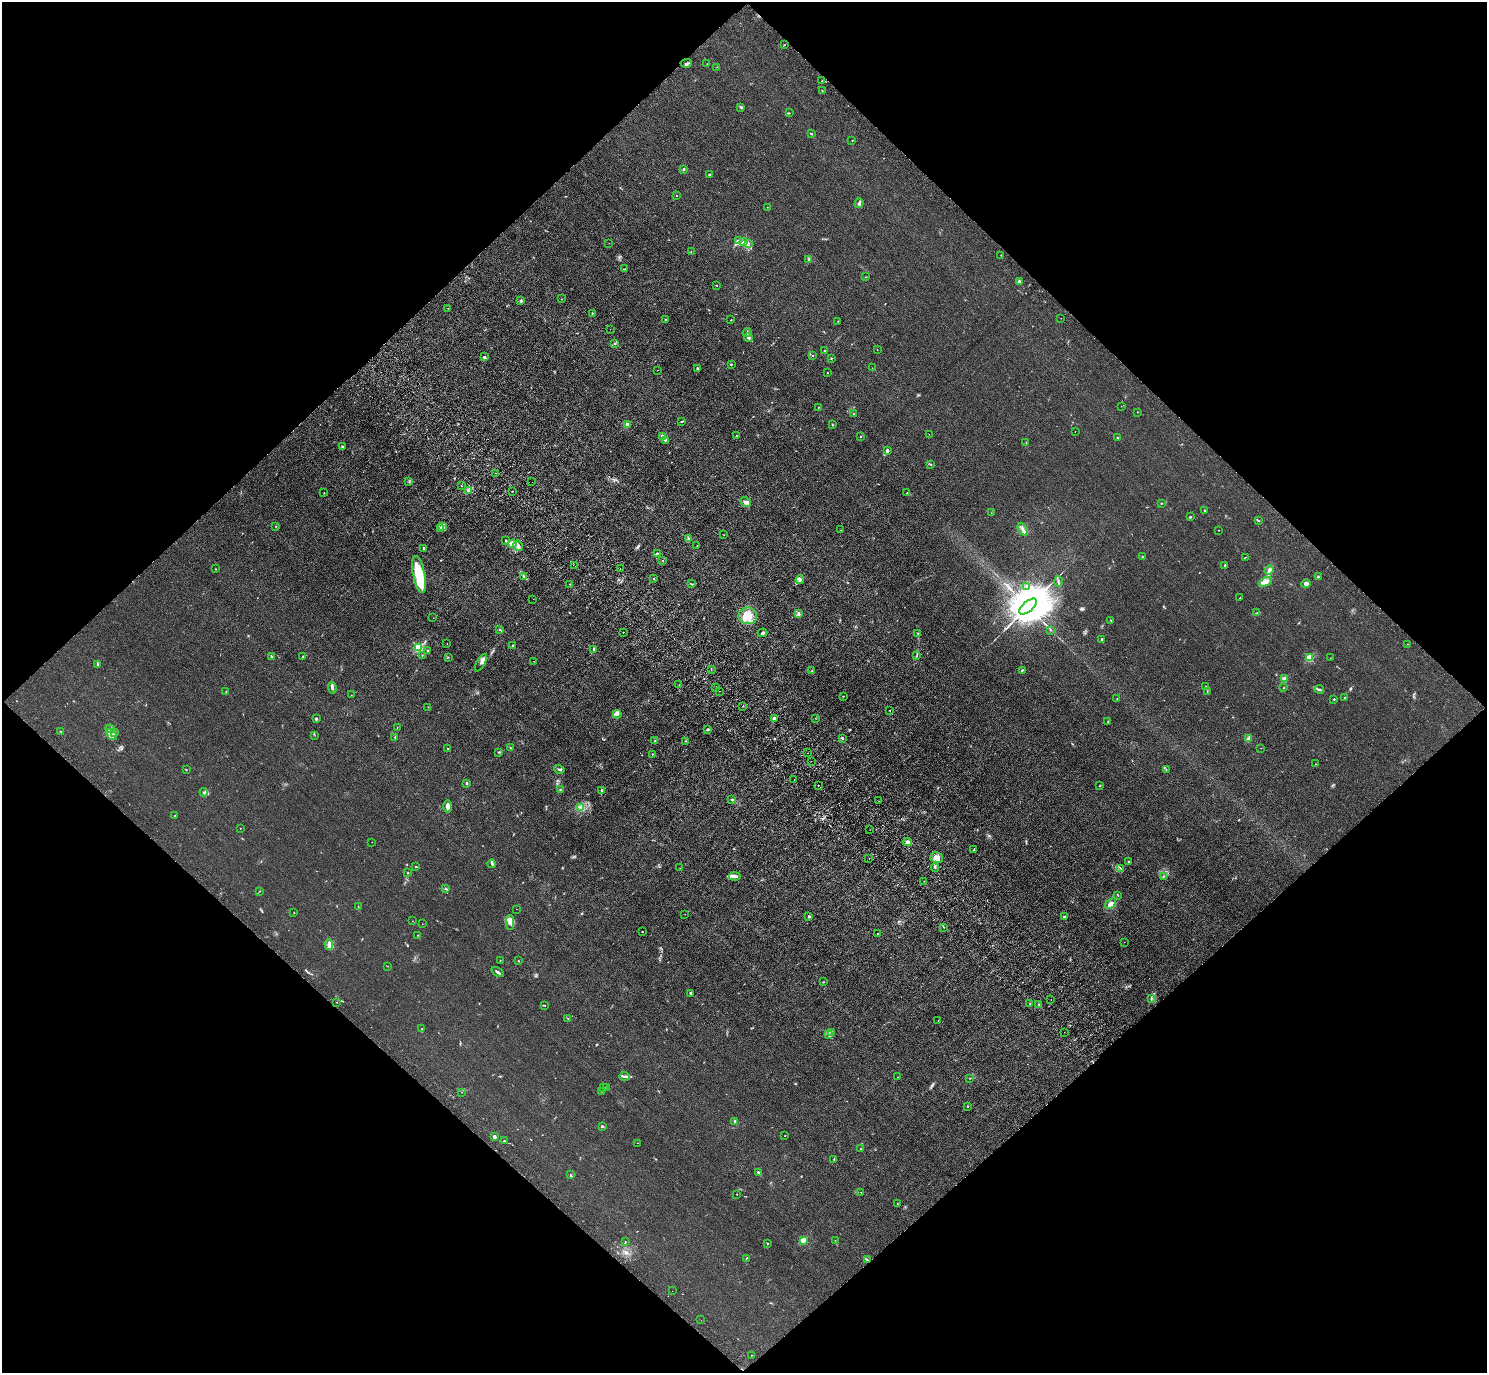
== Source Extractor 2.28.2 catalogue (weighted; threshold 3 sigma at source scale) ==
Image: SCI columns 91-6029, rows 388-5871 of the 6120 x 6120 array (HDU 1 of 3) = the unmasked area's bounding box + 8 px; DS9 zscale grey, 4 x 4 block average (1 PNG px = mean of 4 x 4 image px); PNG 1489 x 1375 px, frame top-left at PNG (2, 2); each listed source drawn as its Kron ellipse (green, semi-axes under 4 px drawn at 4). Shown black and unused: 50% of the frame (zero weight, under 3 of 4 exposures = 6% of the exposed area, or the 3 px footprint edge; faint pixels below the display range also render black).
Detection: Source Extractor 2.28.2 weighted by HDU 2 'WHT'. Background 0.0132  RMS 0.0053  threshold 0.024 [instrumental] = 3 sigma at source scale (4.5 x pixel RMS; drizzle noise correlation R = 1.50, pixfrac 1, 0.05/0.05 arcsec/px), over >= 5 px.
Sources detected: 328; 4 too faint to see at this stretch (4 x 4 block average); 2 cosmic-ray / hot-pixel residue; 4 long thin detections or spike segments (spike, bleed or trail) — neither listed nor drawn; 10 coinciding with a brighter row at this scale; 20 inside a brighter listed object's ellipse — not listed separately; the other 288 listed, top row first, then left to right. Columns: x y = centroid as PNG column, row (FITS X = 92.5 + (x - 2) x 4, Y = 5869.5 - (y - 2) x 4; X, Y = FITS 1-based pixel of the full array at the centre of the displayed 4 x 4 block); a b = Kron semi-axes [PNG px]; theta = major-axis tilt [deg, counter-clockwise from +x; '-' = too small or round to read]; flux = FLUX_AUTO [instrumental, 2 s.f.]
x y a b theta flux
784 45 2 2 - 1.1
686 63 5 2 - 4.9
707 64 2 2 - 1.2
717 67 2 2 - 0.95
822 81 2 2 - 1.1
822 91 2 2 - 1.1
741 107 2 2 - 1.7
789 113 2 2 - 1.7
811 134 2 2 - 3.3
852 140 2 2 - 0.83
684 169 2 2 - 9.3
710 175 3 2 - 3.3
676 195 2 2 - 1
859 203 5 2 - 7.3
767 207 2 2 - 0.75
739 241 3 3 - 4.1
743 242 3 2 - 2.4
609 243 2 2 - 0.41
748 243 2 2 - 1.7
691 251 2 2 - 0.83
1001 255 2 2 - 0.95
808 259 2 2 - 2.5
624 269 3 2 - 1.6
865 277 2 2 - 1
1019 281 3 2 - 6
717 285 2 2 - 1.2
562 299 2 2 - 1.3
521 300 3 2 - 3.2
448 308 2 2 - 1.2
592 313 2 2 - 3.2
1061 318 2 2 - 0.73
665 320 3 2 - 2.9
731 320 2 2 - 1.5
838 321 2 2 - 0.96
610 329 2 2 - 0.64
747 333 4 2 - 3
748 338 4 3 - 6.6
614 344 3 2 - 1.4
877 349 2 2 - 0.74
824 350 2 2 - 2
813 356 2 2 - 5.1
485 357 4 2 - 4.6
831 358 2 2 - 1.4
731 364 2 2 - 4
698 368 3 2 - 3
872 368 2 2 - 0.65
658 370 2 2 - 0.69
827 373 2 2 - 1.3
1121 406 2 2 - 0.51
819 407 2 2 - 0.89
1137 412 2 2 - 0.74
854 414 2 2 - 1
682 421 2 2 - 2
627 424 2 2 - 60
832 424 3 2 - 2.3
1075 431 2 2 - 0.8
929 434 2 2 - 0.52
736 435 2 2 - 1.1
663 436 4 2 - 12
861 437 2 2 - 3.3
1117 437 2 2 - 1.5
665 440 4 2 - 3.4
1026 442 2 2 - 1.3
342 446 2 2 - 2.2
887 451 3 3 - 5.6
930 464 2 2 - 1.5
496 473 2 2 - 1.1
409 482 2 2 - 1.1
532 482 2 2 - 0.79
462 486 2 2 - 1.4
468 491 2 2 - 2.4
512 491 2 2 - 1.4
324 493 2 2 - 1.2
907 493 2 2 - 3.4
746 502 6 3 -32 10
1161 503 2 2 - 1.6
1204 511 2 2 - 4.1
991 513 2 2 - 0.58
1190 517 2 2 - 3.3
1258 520 3 2 - 2.3
276 526 2 2 - 1.2
443 527 3 2 - 3.5
441 528 3 2 - 3.6
1023 529 7 2 -60 9.5
841 530 2 2 - 0.72
1219 530 2 2 - 1.4
724 535 2 2 - 0.72
688 539 4 2 - 6.1
505 540 2 2 - 2
513 543 3 3 - 6.3
518 546 5 3 - 11
697 546 2 2 - 2
424 548 2 2 - 20
657 553 3 2 - 2.8
1142 557 2 2 - 0.89
1245 557 3 2 - 1.3
663 560 2 2 - 0.94
1225 565 3 2 - 2.3
575 566 2 2 - 1.3
620 568 2 2 - 0.76
216 569 2 2 - 1.1
1269 570 5 3 - 8.3
419 574 19 6 -79 130
524 577 3 2 - 2.6
1318 577 2 2 - 5.8
653 579 2 2 - 1.1
800 580 4 2 - 9.8
1058 581 5 2 - 5.1
1265 582 7 4 23 15
570 584 2 2 - 1.4
692 584 3 2 - 1.7
1306 584 5 3 - 14
1027 587 3 2 - 3.4
1240 598 2 2 - 2.2
533 599 2 2 - 3.4
1028 607 10 5 41 27000
1257 613 3 2 - 2.4
799 614 3 2 - 6
748 616 9 8 - 40
433 618 2 2 - 0.83
1111 620 3 2 - 2.2
500 630 2 2 - 1.6
1051 630 2 2 - 1.3
623 632 2 2 - 3.7
762 633 5 2 - 4.9
918 634 3 2 - 2.2
1102 639 2 2 - 13
447 644 2 2 - 0.9
1408 644 2 2 - 1.1
512 646 2 2 - 3
419 648 2 2 - 260
593 649 4 2 - 3.1
428 651 2 2 - 8.4
422 655 2 2 - 1
917 655 2 2 - 1
272 657 2 2 - 2.3
303 657 3 2 - 2.9
448 657 2 2 - 1.2
1309 658 2 2 - 150
1330 658 2 2 - 0.63
534 661 2 2 - 0.81
481 663 9 2 61 8.3
97 664 3 2 - 3.3
711 669 2 2 - 1.6
1022 670 2 2 - 3.4
811 671 2 2 - 1.5
1284 679 2 2 - 83
679 685 2 2 - 0.98
1206 686 2 2 - 1.3
332 688 6 3 -84 6.4
715 688 2 2 - 0.63
1284 688 2 2 - 1.4
1319 689 5 2 - 5.5
720 691 2 2 - 1
226 692 2 2 - 1.1
1207 692 2 2 - 1.4
351 695 2 2 - 0.51
843 696 3 2 - 1.1
1345 697 2 2 - 2.4
1117 698 2 2 - 0.89
1334 700 3 2 - 1.9
743 706 2 2 - 0.78
428 707 2 2 - 0.84
890 710 2 2 - 1.2
617 714 4 2 - 6
774 718 3 3 - 5.4
815 718 2 2 - 0.75
316 719 2 2 - 5
1108 722 2 2 - 0.92
397 728 2 2 - 0.95
110 729 4 2 - 4.4
707 729 3 2 - 3.4
60 731 2 2 - 1.2
114 733 4 2 - 3.5
112 735 6 2 -51 7.6
315 735 2 2 - 0.6
395 737 2 2 - 1.7
843 738 3 2 - 3.3
1248 738 3 3 - 5.5
655 741 2 2 - 1.5
686 741 2 2 - 1.5
510 748 2 2 - 0.81
1261 748 2 2 - 0.71
448 749 2 2 - 1.8
499 752 3 2 - 2.6
807 753 2 2 - 0.65
652 754 2 2 - 0.96
811 761 2 2 - 0.47
1315 764 2 2 - 0.89
559 769 5 2 - 5.2
186 770 2 2 - 1.2
1166 770 2 2 - 1.7
794 779 2 2 - 7.9
467 783 2 2 - 12
818 786 2 2 - 0.81
1100 786 2 2 - 1.4
560 790 2 2 - 1.4
601 790 3 2 - 3.5
204 792 4 3 - 6.3
732 800 3 2 - 3.3
879 801 2 2 - 1.1
448 806 6 3 -87 10
581 808 4 3 - 8.4
174 816 2 2 - 1.6
240 828 2 2 - 0.89
870 830 2 2 - 0.57
372 842 2 2 - 0.79
907 842 4 2 - 3.8
974 849 3 2 - 2
937 857 6 5 - 22
869 859 2 2 - 1.1
1129 862 4 2 - 1.9
492 864 4 2 - 4.5
415 866 2 2 - 0.9
935 867 4 2 - 4.5
680 868 2 2 - 0.82
1121 868 3 2 - 1.6
408 873 2 2 - 1.8
735 876 6 2 -6 11
1163 877 2 2 - 1.5
924 881 2 2 - 0.63
445 888 2 2 - 1.2
259 891 2 2 - 1.4
1118 895 2 2 - 1.3
1111 904 6 3 40 9.4
358 906 3 2 - 1.5
516 909 2 2 - 0.38
294 913 2 2 - 1.4
685 914 2 2 - 0.6
809 917 2 2 - 16
1065 917 3 2 - 8.6
412 921 2 2 - 0.51
510 922 7 3 -89 12
422 924 2 2 - 0.46
944 927 2 2 - 0.73
642 932 2 2 - 5.1
877 934 2 2 - 1.4
418 935 2 2 - 0.99
1124 942 2 2 - 0.59
329 944 5 3 - 9.8
500 960 2 2 - 1.2
519 961 2 2 - 1.4
387 966 2 2 - 1.1
498 972 7 2 -34 6.1
823 982 2 2 - 1.7
691 993 2 2 - 13
1151 998 3 2 - 3.1
1051 999 2 2 - 2.2
336 1002 2 2 - 0.77
1030 1004 2 2 - 6.7
1038 1004 3 2 - 2
545 1005 2 2 - 1.3
568 1018 2 2 - 0.84
938 1020 2 2 - 0.55
421 1029 3 2 - 1.7
1064 1032 2 2 - 0.43
832 1033 2 2 - 2
829 1035 3 3 - 4.9
625 1077 5 2 - 6.3
897 1077 2 2 - 0.67
970 1078 2 2 - 1
606 1087 2 2 - 1.4
603 1088 2 2 - 0.6
602 1091 2 2 - 1.7
462 1092 2 2 - 0.56
967 1106 2 2 - 2.2
734 1121 3 2 - 2.9
602 1127 2 2 - 5.2
785 1136 2 2 - 0.98
494 1137 2 2 - 43
504 1141 2 2 - 1.5
637 1143 2 2 - 0.56
861 1148 2 2 - 0.98
834 1159 2 2 - 1.3
758 1172 2 2 - 6.2
570 1175 3 2 - 2.3
861 1192 2 2 - 1
737 1194 2 2 - 0.98
897 1204 2 2 - 1.4
803 1240 2 2 - 100
835 1240 2 2 - 0.65
625 1242 2 2 - 1.9
768 1244 2 2 - 1.8
747 1258 3 2 - 1.4
867 1260 3 2 - 4.1
672 1291 2 2 - 0.55
701 1320 2 2 - 2
751 1355 2 2 - 0.66
Diffuse or blended objects may show on this block-average render without a row.